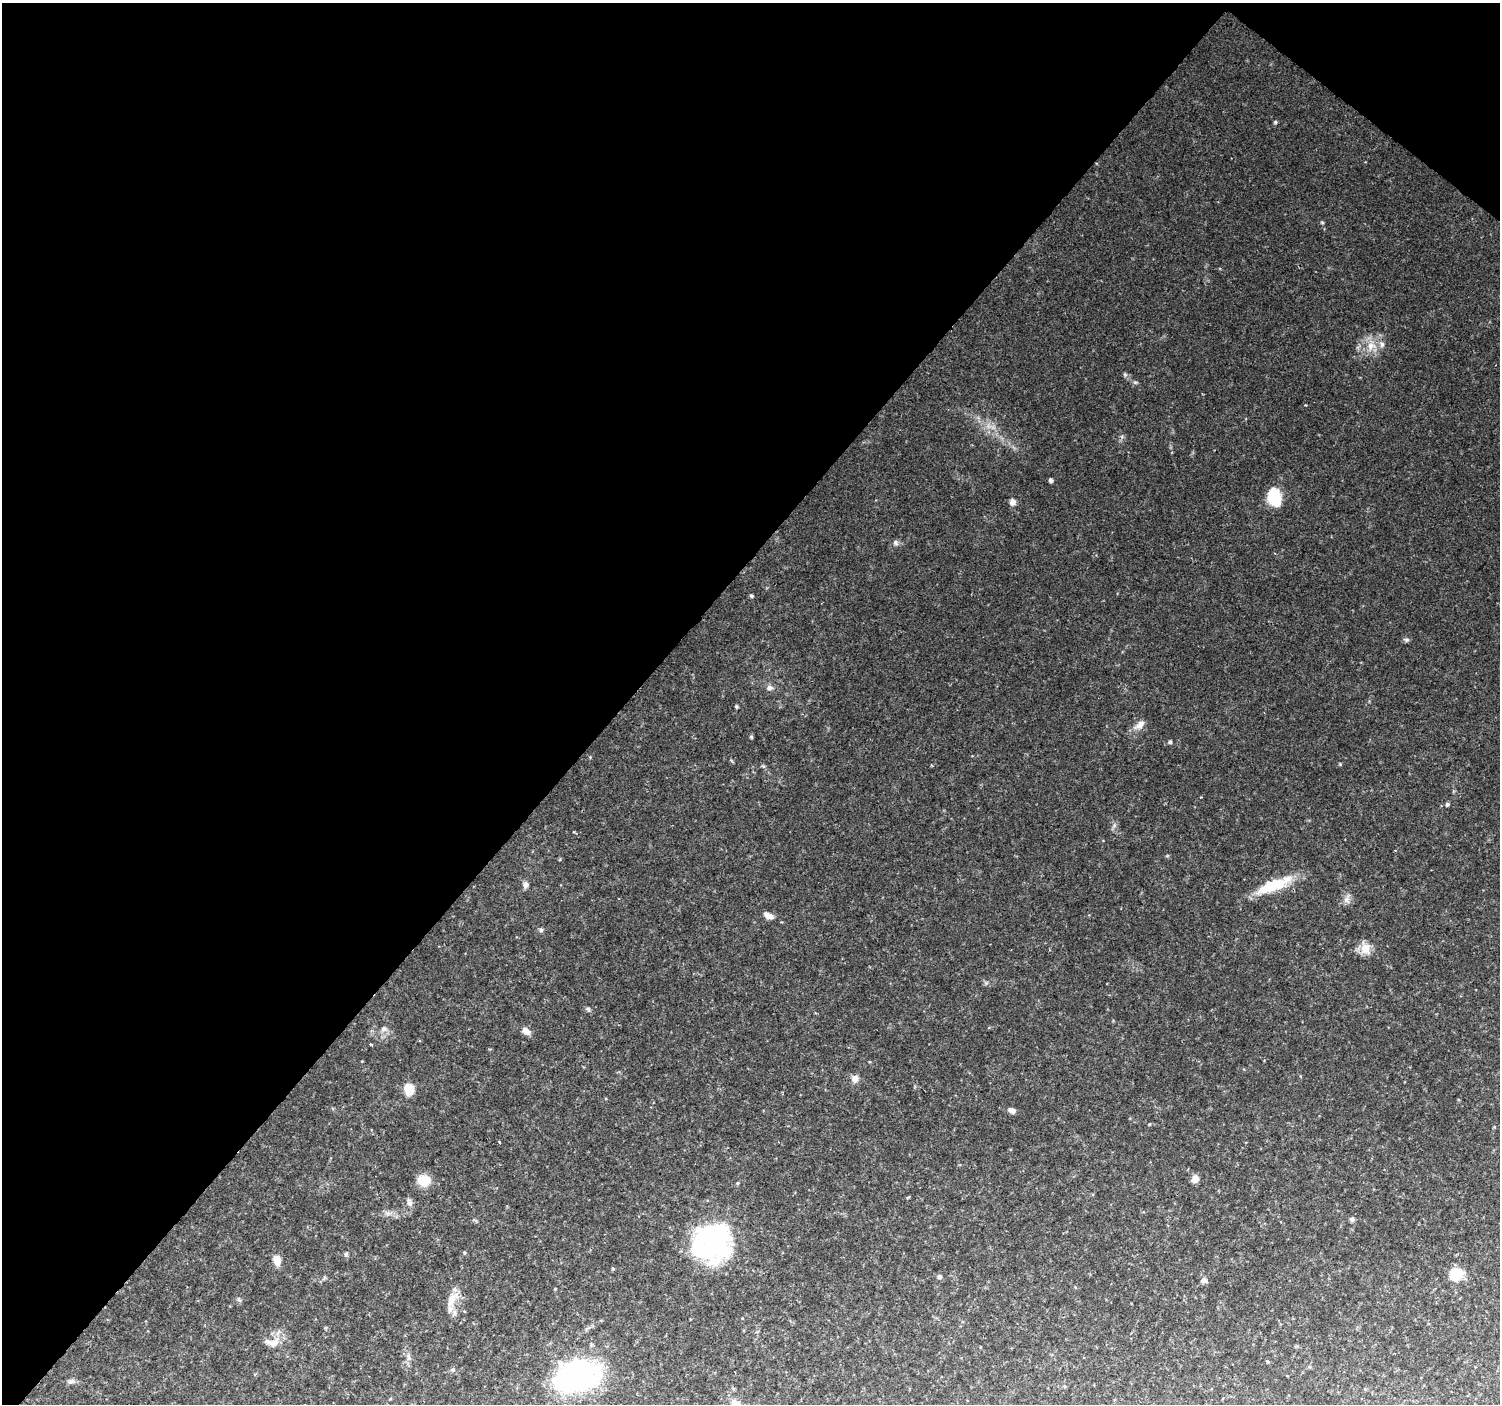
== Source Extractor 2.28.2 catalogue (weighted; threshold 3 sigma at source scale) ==
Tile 2 of 4 x 4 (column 2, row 1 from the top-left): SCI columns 1505-3002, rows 4448-5849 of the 5997 x 6023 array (HDU 1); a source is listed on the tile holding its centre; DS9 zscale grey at full resolution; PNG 1502 x 1406 px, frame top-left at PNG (2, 3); no overlay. Shown black and unused: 43% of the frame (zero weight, under 2 of 3 exposures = <1% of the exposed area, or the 3 px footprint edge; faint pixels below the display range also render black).
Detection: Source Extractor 2.28.2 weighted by HDU 2 'WHT'; one run over the whole footprint, this tile lists its part. Background 0.111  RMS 0.0084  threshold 0.0379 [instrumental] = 3 sigma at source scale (4.5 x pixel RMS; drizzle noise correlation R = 1.50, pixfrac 1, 0.0396/0.0396 arcsec/px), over >= 5 px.
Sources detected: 58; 2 inside a brighter object's white glare — not listed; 3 inside a brighter listed object's ellipse — not listed separately; the other 53 listed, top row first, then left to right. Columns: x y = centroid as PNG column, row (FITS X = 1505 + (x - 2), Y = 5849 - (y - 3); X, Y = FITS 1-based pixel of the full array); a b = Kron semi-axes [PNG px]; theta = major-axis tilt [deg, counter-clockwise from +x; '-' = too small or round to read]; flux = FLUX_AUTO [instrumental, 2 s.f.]
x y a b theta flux
1275 122 5 4 - 1.1
1322 222 6 3 -19 0.87
1371 346 13 10 21 9.7
1125 375 6 5 - 1.4
1135 382 6 4 -17 1.2
1305 405 4 2 - 0.66
1050 480 4 4 - 2.4
1274 498 18 12 -76 30
1012 502 5 5 - 6
896 543 8 6 -50 2.3
751 596 4 4 - 1.3
1406 640 7 5 -2 1.8
769 688 8 6 -1 3.2
736 706 5 4 - 1
1140 725 17 8 35 5.8
751 737 5 4 - 1.1
1170 742 5 4 - 1.2
931 765 4 2 - 0.69
1447 804 5 4 - 1.8
574 832 3 3 - 0.86
525 885 9 6 83 3.2
1274 885 47 12 23 29
1346 900 9 8 - 4
768 916 13 6 -26 5.4
541 930 6 5 - 1.6
1365 949 16 13 -85 9.2
588 1009 7 5 -61 1.5
384 1029 8 6 89 2.7
526 1031 11 7 -46 4.9
371 1044 3 3 - 2.1
854 1079 9 8 - 4.9
409 1089 11 9 -73 13
1012 1110 9 6 -18 3.7
1149 1124 4 4 - 0.8
500 1142 4 2 - 0.82
1195 1179 8 7 - 5.3
424 1181 14 13 - 14
908 1197 5 3 - 0.87
409 1202 12 7 -72 3.2
1352 1219 6 5 - 2.1
717 1242 54 36 42 120
346 1254 6 5 - 1.3
277 1260 11 8 -78 7.7
613 1269 5 3 - 0.77
1456 1274 8 7 - 41
939 1277 6 6 - 1.9
1203 1281 7 6 - 2.5
239 1300 7 4 -37 1.3
452 1300 21 10 65 11
274 1343 16 9 17 7.5
409 1357 10 5 -80 3
579 1377 45 34 -5 150
71 1381 9 6 8 2.7
Unlisted compact peaks at least as high as the median listed source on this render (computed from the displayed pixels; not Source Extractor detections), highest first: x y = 1340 764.